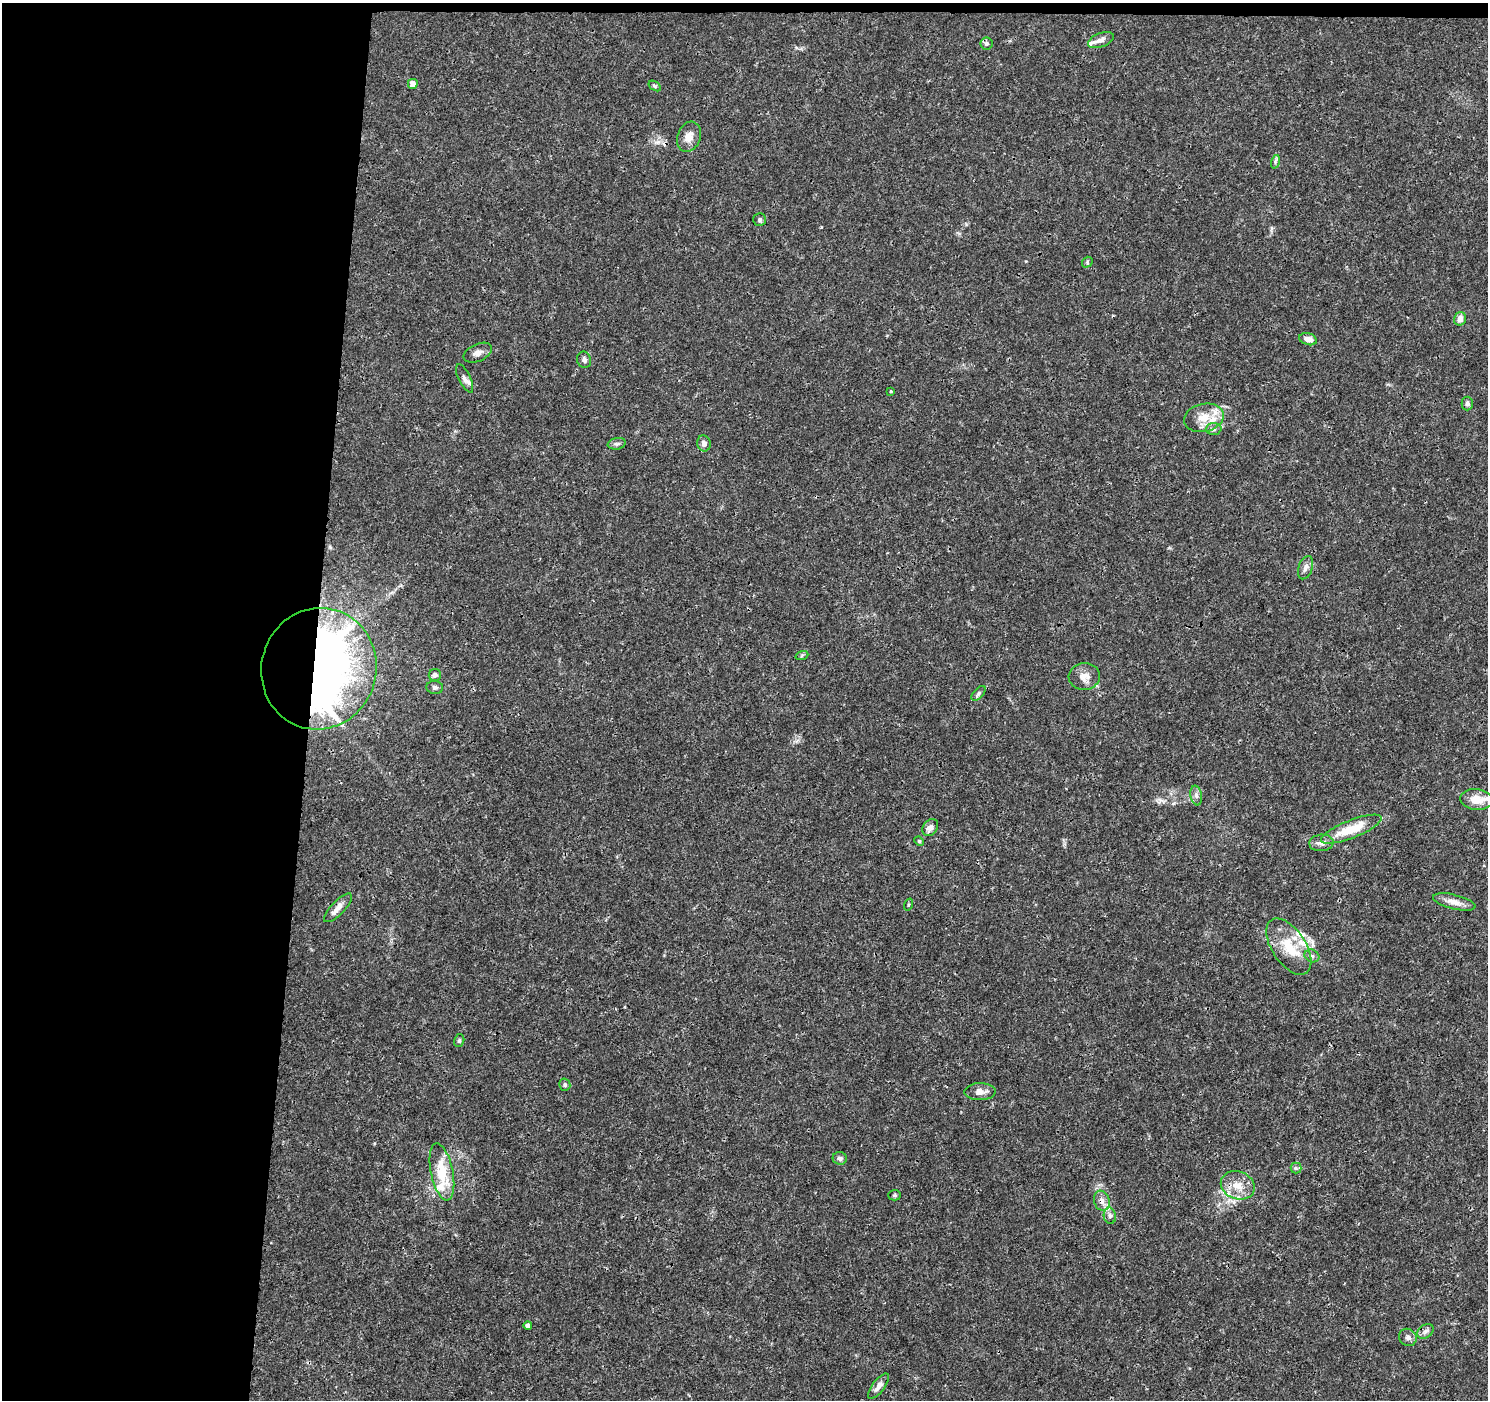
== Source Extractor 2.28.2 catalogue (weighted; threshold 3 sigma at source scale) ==
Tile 1 of 3 x 3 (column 1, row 1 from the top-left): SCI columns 1-1486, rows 3024-4421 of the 4466 x 4702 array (HDU 1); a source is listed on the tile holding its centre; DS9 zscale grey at full resolution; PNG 1490 x 1402 px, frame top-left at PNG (2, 3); each listed source drawn as its Kron ellipse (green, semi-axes under 4 px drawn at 4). Shown black and unused: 21% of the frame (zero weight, under 3 of 4 exposures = <1% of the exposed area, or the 3 px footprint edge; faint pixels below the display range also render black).
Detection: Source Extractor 2.28.2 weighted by HDU 2 'WHT'; one run over the whole footprint, this tile lists its part. Background 0.00382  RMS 0.0011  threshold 0.0051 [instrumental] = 3 sigma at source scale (4.5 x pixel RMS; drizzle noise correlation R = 1.50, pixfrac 1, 0.0396/0.0396 arcsec/px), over >= 5 px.
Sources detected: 64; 2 inside a brighter object's white glare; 1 cosmic-ray / hot-pixel residue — neither listed nor drawn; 10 inside a brighter listed object's ellipse — not listed separately; the other 51 listed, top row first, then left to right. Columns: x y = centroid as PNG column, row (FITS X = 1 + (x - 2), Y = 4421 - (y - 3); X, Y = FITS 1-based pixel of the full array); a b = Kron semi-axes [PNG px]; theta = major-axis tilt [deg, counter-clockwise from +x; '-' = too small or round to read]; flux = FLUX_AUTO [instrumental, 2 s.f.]
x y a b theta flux
1101 40 14 7 22 0.56
987 43 6 6 - 0.3
413 84 5 5 - 0.89
655 86 7 4 -35 0.19
689 137 15 11 70 1.1
1275 162 7 4 72 0.22
760 220 6 6 - 0.25
1087 262 6 5 - 0.15
1460 319 7 6 - 0.85
1308 339 9 6 -17 0.83
478 353 15 8 24 0.65
584 360 8 7 - 0.34
465 378 15 6 -64 0.48
891 391 3 3 - 0.11
1467 403 7 5 89 0.32
1204 418 20 14 13 2
1214 429 8 6 3 0.32
704 443 8 6 -74 0.53
617 444 9 5 10 0.29
1305 568 12 7 71 0.58
802 655 6 4 19 0.17
319 669 61 57 73 72
435 675 6 6 - 0.36
1084 677 15 13 4 1.1
435 687 8 6 -4 0.28
978 693 9 5 48 0.26
1196 795 10 5 -80 0.4
1476 799 16 10 -6 1.8
930 827 9 7 52 0.68
1351 829 32 9 21 3.5
919 841 5 4 - 0.12
1321 843 12 8 4 0.63
1454 902 22 7 -13 1
908 905 6 3 71 0.12
338 908 19 6 46 0.89
1289 947 32 17 -57 3.7
1312 956 8 6 -27 0.31
459 1041 6 5 - 0.21
565 1085 6 5 - 0.21
980 1092 15 8 2 0.89
840 1158 7 6 - 0.33
1296 1168 5 5 - 0.21
442 1172 29 11 -78 4
1238 1185 17 14 -22 1.8
894 1195 6 5 - 0.18
1102 1201 10 7 -72 0.65
1110 1216 8 6 -78 0.33
528 1326 4 4 - 0.53
1425 1331 9 6 39 0.41
1408 1337 9 8 - 0.46
879 1386 15 6 52 0.69
Overlapping masked pixels (flux is a lower limit): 2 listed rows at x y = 319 669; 1102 1201